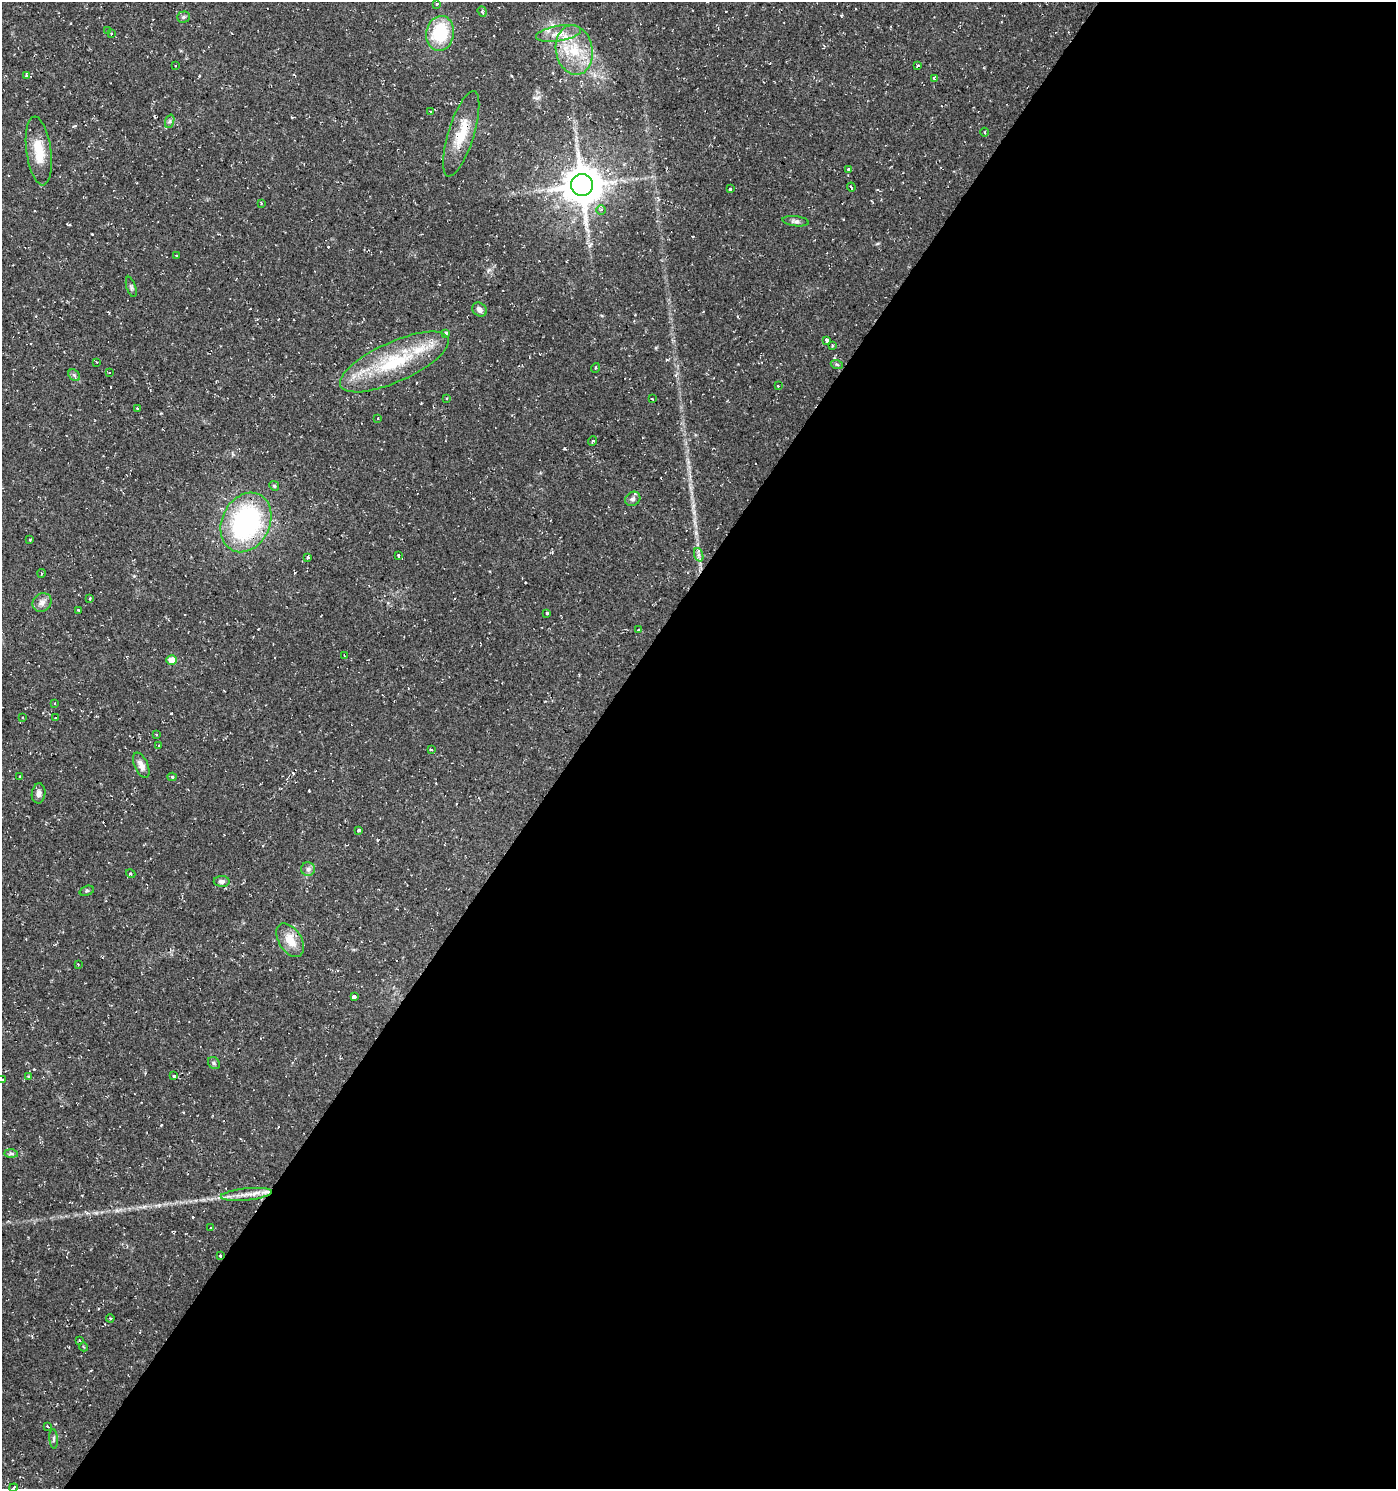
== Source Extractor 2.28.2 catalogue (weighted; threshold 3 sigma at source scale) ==
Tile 12 of 4 x 4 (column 4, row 3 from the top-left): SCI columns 4428-5821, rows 1489-2975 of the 6002 x 5958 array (HDU 1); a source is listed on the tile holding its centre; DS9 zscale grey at full resolution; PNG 1398 x 1491 px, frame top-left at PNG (2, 2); each listed source drawn as its Kron ellipse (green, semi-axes under 4 px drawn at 4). Shown black and unused: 58% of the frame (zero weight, under 2 of 3 exposures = <1% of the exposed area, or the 3 px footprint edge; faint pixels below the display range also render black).
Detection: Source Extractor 2.28.2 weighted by HDU 2 'WHT'; one run over the whole footprint, this tile lists its part. Background 0.0337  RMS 0.004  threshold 0.0182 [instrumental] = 3 sigma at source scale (4.5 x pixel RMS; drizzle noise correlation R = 1.50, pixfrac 1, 0.0396/0.0396 arcsec/px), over >= 5 px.
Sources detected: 101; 9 cosmic-ray / hot-pixel residue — neither listed nor drawn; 3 inside a brighter listed object's ellipse — not listed separately; the other 89 listed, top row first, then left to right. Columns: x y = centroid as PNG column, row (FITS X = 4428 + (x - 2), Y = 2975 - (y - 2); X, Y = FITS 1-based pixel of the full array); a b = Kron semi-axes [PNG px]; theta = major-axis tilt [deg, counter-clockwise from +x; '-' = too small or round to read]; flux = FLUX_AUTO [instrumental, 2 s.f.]
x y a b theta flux
437 4 3 3 - 0.5
482 11 5 4 - 0.84
183 17 6 5 - 0.75
108 31 3 3 - 0.9
440 33 17 14 80 20
111 34 3 3 - 0.96
559 34 23 7 9 5.1
574 50 25 18 -80 15
175 66 3 2 - 0.45
918 66 3 3 - 0.98
26 75 3 3 - 1.1
934 78 4 3 - 0.94
430 111 2 2 - 0.39
170 121 7 4 71 0.76
985 132 4 3 - 0.47
461 134 44 13 73 11
39 151 34 12 -82 10
848 169 4 3 - 0.56
582 185 11 11 - 1200
851 187 4 3 - 0.55
730 189 3 3 - 2.3
261 203 3 3 - 0.35
601 210 5 5 - 0.99
796 221 13 5 -7 1.3
176 256 3 2 - 0.46
131 287 10 4 -73 0.92
479 310 8 6 -43 1.7
446 333 3 3 - 4.2
827 340 4 3 - 2
832 346 3 3 - 1.2
97 362 3 2 - 0.5
394 362 59 20 24 30
837 365 6 4 -20 0.53
595 368 5 3 - 0.41
110 372 3 3 - 6.7
74 375 6 5 - 0.83
778 386 3 2 - 0.66
447 398 3 2 - 0.32
652 399 3 2 - 0.49
137 408 3 3 - 0.81
378 418 3 2 - 0.43
593 441 5 3 - 0.58
274 486 5 4 - 0.58
633 499 8 6 34 1.2
246 522 31 24 64 69
30 540 3 3 - 0.77
398 555 2 2 - 0.34
699 555 7 4 -71 0.99
308 557 3 3 - 1.2
41 573 4 3 - 0.38
90 599 3 3 - 0.78
42 602 10 8 41 2.1
79 610 3 2 - 0.46
547 613 3 3 - 1.5
638 630 3 3 - 1
345 656 3 3 - 1.6
172 660 5 5 - 4.8
55 703 4 3 - 0.36
22 717 3 2 - 0.43
56 718 3 3 - 1.3
156 735 2 2 - 0.35
159 745 3 3 - 0.35
431 749 3 3 - 0.46
141 765 13 6 -66 2.6
20 776 3 3 - 0.48
172 777 4 4 - 0.74
39 793 10 7 81 1.8
358 830 3 3 - 8.1
308 869 7 7 - 1.2
131 874 5 3 - 0.49
222 881 8 5 0 1.4
87 891 7 5 19 0.67
290 940 18 11 -57 6.4
78 964 4 2 - 0.28
354 997 3 3 - 11
214 1063 6 5 - 0.74
28 1076 3 3 - 0.34
174 1076 3 3 - 1.3
2 1080 4 3 - 1.1
11 1153 7 4 -1 0.81
246 1194 26 6 6 4.4
211 1228 3 3 - 0.69
220 1256 3 3 - 1.8
110 1318 4 3 - 0.42
79 1340 3 3 - 0.98
84 1347 4 3 - 0.34
47 1426 3 3 - 1.9
54 1439 10 4 -85 0.91
14 1488 4 3 - 2.9
Overlapping masked pixels (flux is a lower limit): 3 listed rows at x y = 582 185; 246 522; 220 1256
Isophote crosses this tile's border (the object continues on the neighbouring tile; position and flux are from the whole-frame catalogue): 2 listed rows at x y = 2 1080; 14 1488
Unlisted compact peaks at least as high as the median listed source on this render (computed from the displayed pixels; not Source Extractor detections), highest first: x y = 564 448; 537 98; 489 270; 171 713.